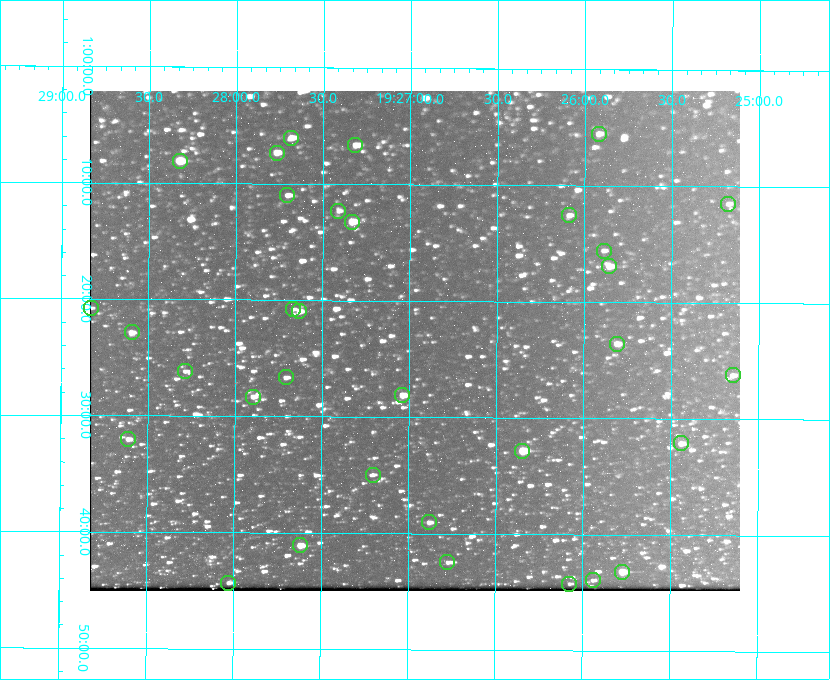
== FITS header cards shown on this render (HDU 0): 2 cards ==
NAXIS1  =                  650 / Width of table row in bytes
NAXIS2  =                  500 / Number of rows in table

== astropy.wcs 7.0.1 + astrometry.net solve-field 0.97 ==
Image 650 x 500 px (HDU 0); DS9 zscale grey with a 90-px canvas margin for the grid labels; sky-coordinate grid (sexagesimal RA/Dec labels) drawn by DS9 from the SOLVED WCS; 33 Tycho-2 reference stars matched to detected sources circled (green)
Header WCS: none
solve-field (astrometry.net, Tycho-2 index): SOLVED blind (the file carries no WCS)
Solved WCS: RA---TAN-SIP/DEC--TAN-SIP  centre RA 19:26:58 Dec +01:23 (291.74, +1.39 deg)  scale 5.16 arcsec/px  FOV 55.9' x 43.0'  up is +180 deg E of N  parity flipped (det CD > 0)
(file carries no celestial WCS; the grid is the blind solution)
Tycho-2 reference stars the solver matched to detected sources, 33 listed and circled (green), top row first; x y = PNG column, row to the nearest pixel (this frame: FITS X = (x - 90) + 1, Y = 500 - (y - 91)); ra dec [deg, ICRS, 3 dp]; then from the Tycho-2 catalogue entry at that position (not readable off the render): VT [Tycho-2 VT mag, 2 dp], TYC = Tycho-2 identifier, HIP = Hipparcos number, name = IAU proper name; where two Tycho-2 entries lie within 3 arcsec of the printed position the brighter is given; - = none
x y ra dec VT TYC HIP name
599 134 291.480 +1.092 11.69 465-523-1 - -
291 138 291.921 +1.101 10.89 465-1942-1 - -
355 145 291.829 +1.111 10.78 465-2030-1 - -
277 153 291.942 +1.122 10.76 465-1161-1 - -
180 161 292.081 +1.135 10.24 465-979-1 - -
287 195 291.926 +1.184 11.49 465-1994-1 - -
728 204 291.294 +1.191 12.55 465-657-1 - -
338 211 291.853 +1.206 11.17 465-1444-1 - -
569 215 291.522 +1.209 11.81 465-867-1 - -
352 222 291.833 +1.221 9.77 465-1968-1 - -
604 251 291.472 +1.260 11.72 465-772-1 - -
609 266 291.465 +1.282 11.06 465-140-1 - -
91 308 292.207 +1.347 13.02 465-880-1 - -
293 309 291.918 +1.346 12.72 465-661-1 - -
299 311 291.908 +1.350 10.94 465-1840-1 - -
132 332 292.148 +1.381 10.77 465-611-1 - -
617 344 291.453 +1.393 11.17 465-261-1 - -
185 371 292.071 +1.436 12.12 465-1311-1 - -
733 375 291.287 +1.437 11.86 465-1616-1 - -
286 377 291.927 +1.444 11.17 465-873-1 - -
402 395 291.759 +1.468 10.00 465-530-1 - -
253 397 291.973 +1.472 10.69 465-577-1 - -
128 439 292.152 +1.534 10.91 465-857-1 - -
681 443 291.360 +1.535 11.71 465-397-1 - -
522 451 291.587 +1.547 9.51 465-596-1 - -
373 475 291.801 +1.583 12.28 465-1290-1 - -
429 522 291.720 +1.651 11.47 465-675-1 - -
300 545 291.905 +1.685 9.70 465-808-1 - -
447 562 291.693 +1.708 12.07 465-703-1 - -
622 572 291.444 +1.720 9.41 465-672-1 - -
593 580 291.485 +1.732 11.91 465-185-1 - -
228 583 292.007 +1.739 11.52 465-518-1 - -
569 584 291.519 +1.738 12.28 465-673-1 - -